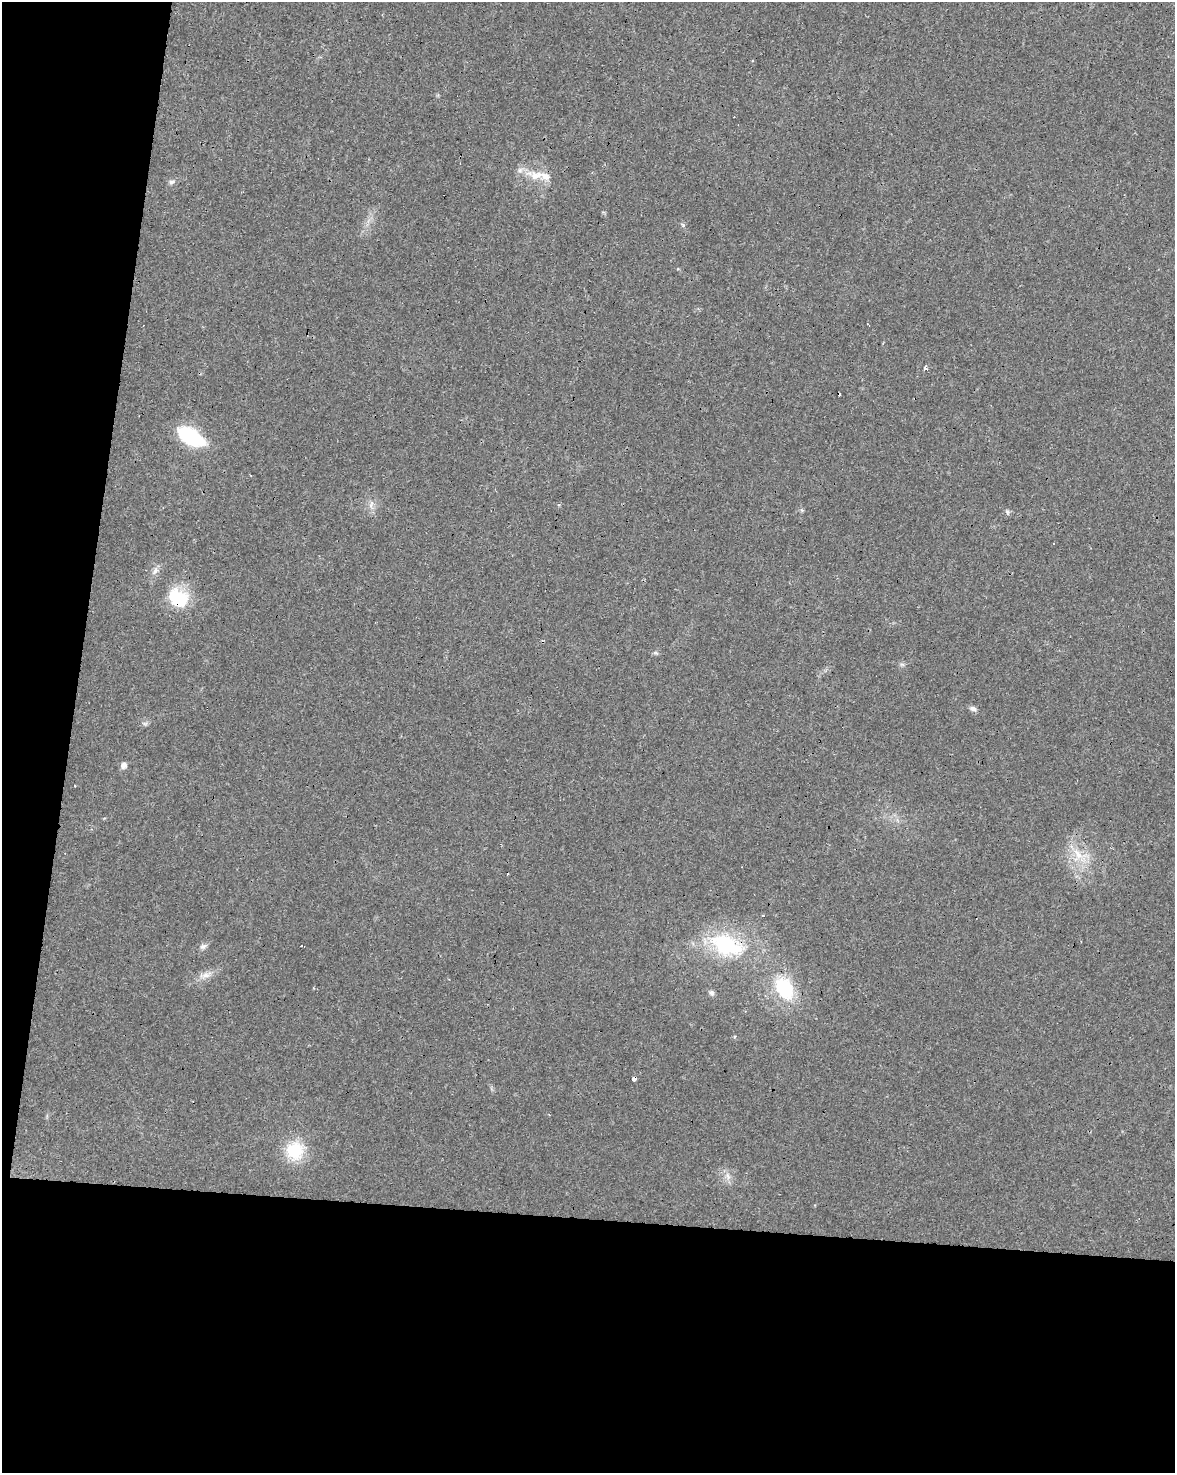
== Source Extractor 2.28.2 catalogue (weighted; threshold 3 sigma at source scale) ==
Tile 9 of 4 x 3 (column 1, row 3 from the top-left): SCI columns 5-1177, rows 282-1752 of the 4696 x 4918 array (HDU 1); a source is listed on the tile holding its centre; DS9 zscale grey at full resolution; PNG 1177 x 1475 px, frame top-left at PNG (2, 2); no overlay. Shown black and unused: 23% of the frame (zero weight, under 3 of 4 exposures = <1% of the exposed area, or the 3 px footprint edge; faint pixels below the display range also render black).
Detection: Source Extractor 2.28.2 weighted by HDU 2 'WHT'; one run over the whole footprint, this tile lists its part. Background 0.0248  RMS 0.0034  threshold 0.0151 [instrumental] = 3 sigma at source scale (4.5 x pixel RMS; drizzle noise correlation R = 1.50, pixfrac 1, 0.0396/0.0396 arcsec/px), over >= 5 px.
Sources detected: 36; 1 inside a brighter object's white glare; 8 cosmic-ray / hot-pixel residue — not listed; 2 inside a brighter listed object's ellipse — not listed separately; the other 25 listed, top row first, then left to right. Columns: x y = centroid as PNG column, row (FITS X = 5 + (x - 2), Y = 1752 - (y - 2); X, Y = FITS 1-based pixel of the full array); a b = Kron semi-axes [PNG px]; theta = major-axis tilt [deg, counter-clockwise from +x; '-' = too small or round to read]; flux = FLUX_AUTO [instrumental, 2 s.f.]
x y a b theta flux
536 175 19 13 -3 5.7
172 182 9 5 17 0.95
926 368 4 3 - 1.9
190 436 30 16 -32 21
371 505 11 5 64 1.3
802 510 6 5 - 0.49
1007 512 8 5 -65 0.77
1054 543 3 2 - 0.35
155 571 13 7 52 1.7
177 598 24 22 -1 15
656 653 8 4 0 0.61
902 664 7 4 0 0.64
973 709 9 6 -25 1.1
145 724 7 4 -18 0.61
123 765 8 7 - 1.4
1079 855 27 19 -12 9.8
725 945 34 19 -20 31
203 946 10 7 21 1.2
301 946 3 2 - 0.42
206 975 16 7 24 2.8
784 988 28 19 -62 19
711 993 8 6 -61 0.98
634 1079 3 3 - 9.9
295 1150 19 18 - 15
728 1176 11 6 -69 1.7
Overlapping masked pixels (flux is a lower limit): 3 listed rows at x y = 177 598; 725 945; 634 1079
Unlisted compact peaks at least as high as the median listed source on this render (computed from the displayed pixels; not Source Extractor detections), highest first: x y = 683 225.